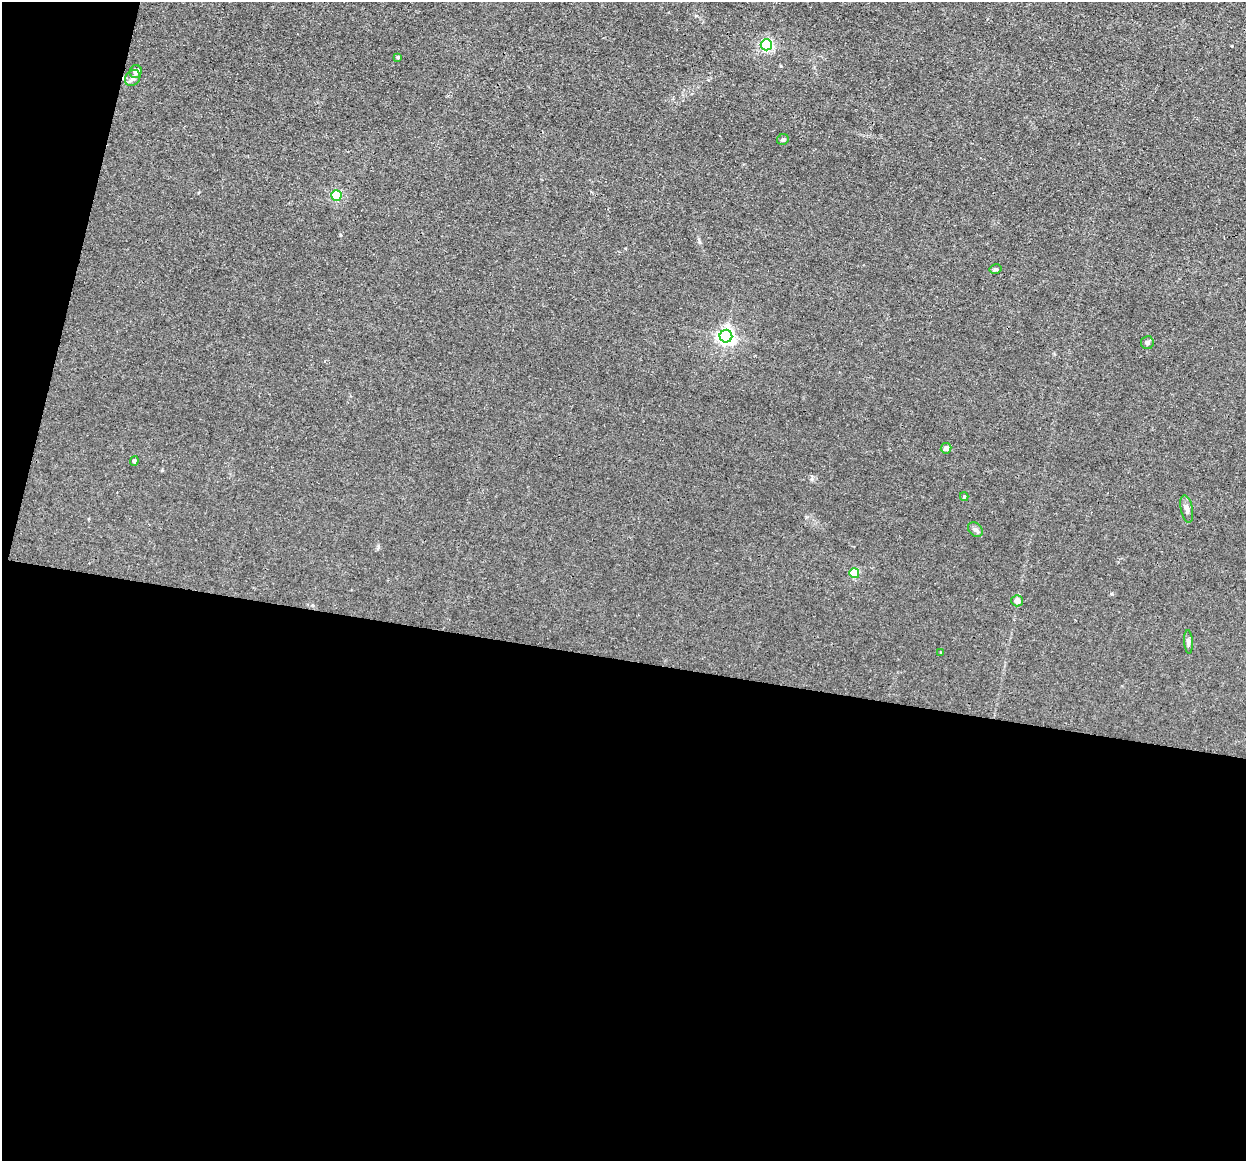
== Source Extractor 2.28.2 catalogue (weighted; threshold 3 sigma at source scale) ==
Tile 13 of 4 x 4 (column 1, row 4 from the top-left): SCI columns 1-1244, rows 243-1401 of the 4975 x 5000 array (HDU 1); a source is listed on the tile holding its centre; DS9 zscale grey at full resolution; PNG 1248 x 1163 px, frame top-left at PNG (2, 2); each listed source drawn as its Kron ellipse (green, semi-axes under 4 px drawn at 4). Shown black and unused: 46% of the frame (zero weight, under 3 of 4 exposures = <1% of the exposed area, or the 3 px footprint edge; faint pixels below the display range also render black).
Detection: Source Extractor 2.28.2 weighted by HDU 2 'WHT'; one run over the whole footprint, this tile lists its part. Background 0.046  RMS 0.0054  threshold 0.0245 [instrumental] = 3 sigma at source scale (4.5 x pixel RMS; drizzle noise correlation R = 1.50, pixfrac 1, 0.05/0.05 arcsec/px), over >= 5 px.
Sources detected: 19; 1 cosmic-ray / hot-pixel residue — neither listed nor drawn; the other 18 listed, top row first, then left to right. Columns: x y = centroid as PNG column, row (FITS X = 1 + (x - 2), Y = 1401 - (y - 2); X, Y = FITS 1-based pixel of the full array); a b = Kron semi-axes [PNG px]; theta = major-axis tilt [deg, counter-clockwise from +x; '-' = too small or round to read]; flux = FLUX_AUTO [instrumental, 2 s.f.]
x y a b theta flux
766 45 5 5 - 84
398 57 3 2 - 0.53
136 72 6 6 - 2.3
133 78 9 7 49 1.9
783 139 6 5 - 0.99
336 195 5 5 - 35
996 269 6 4 12 1
726 336 6 6 - 180
1147 343 6 6 - 1.2
946 448 5 5 - 2.5
134 461 5 4 - 0.95
964 497 4 4 - 0.61
1187 509 14 6 -79 2.3
975 530 8 6 -44 1.5
854 573 5 5 - 25
1017 601 5 5 - 3.4
1188 642 12 4 -87 1.3
941 653 3 3 - 0.46